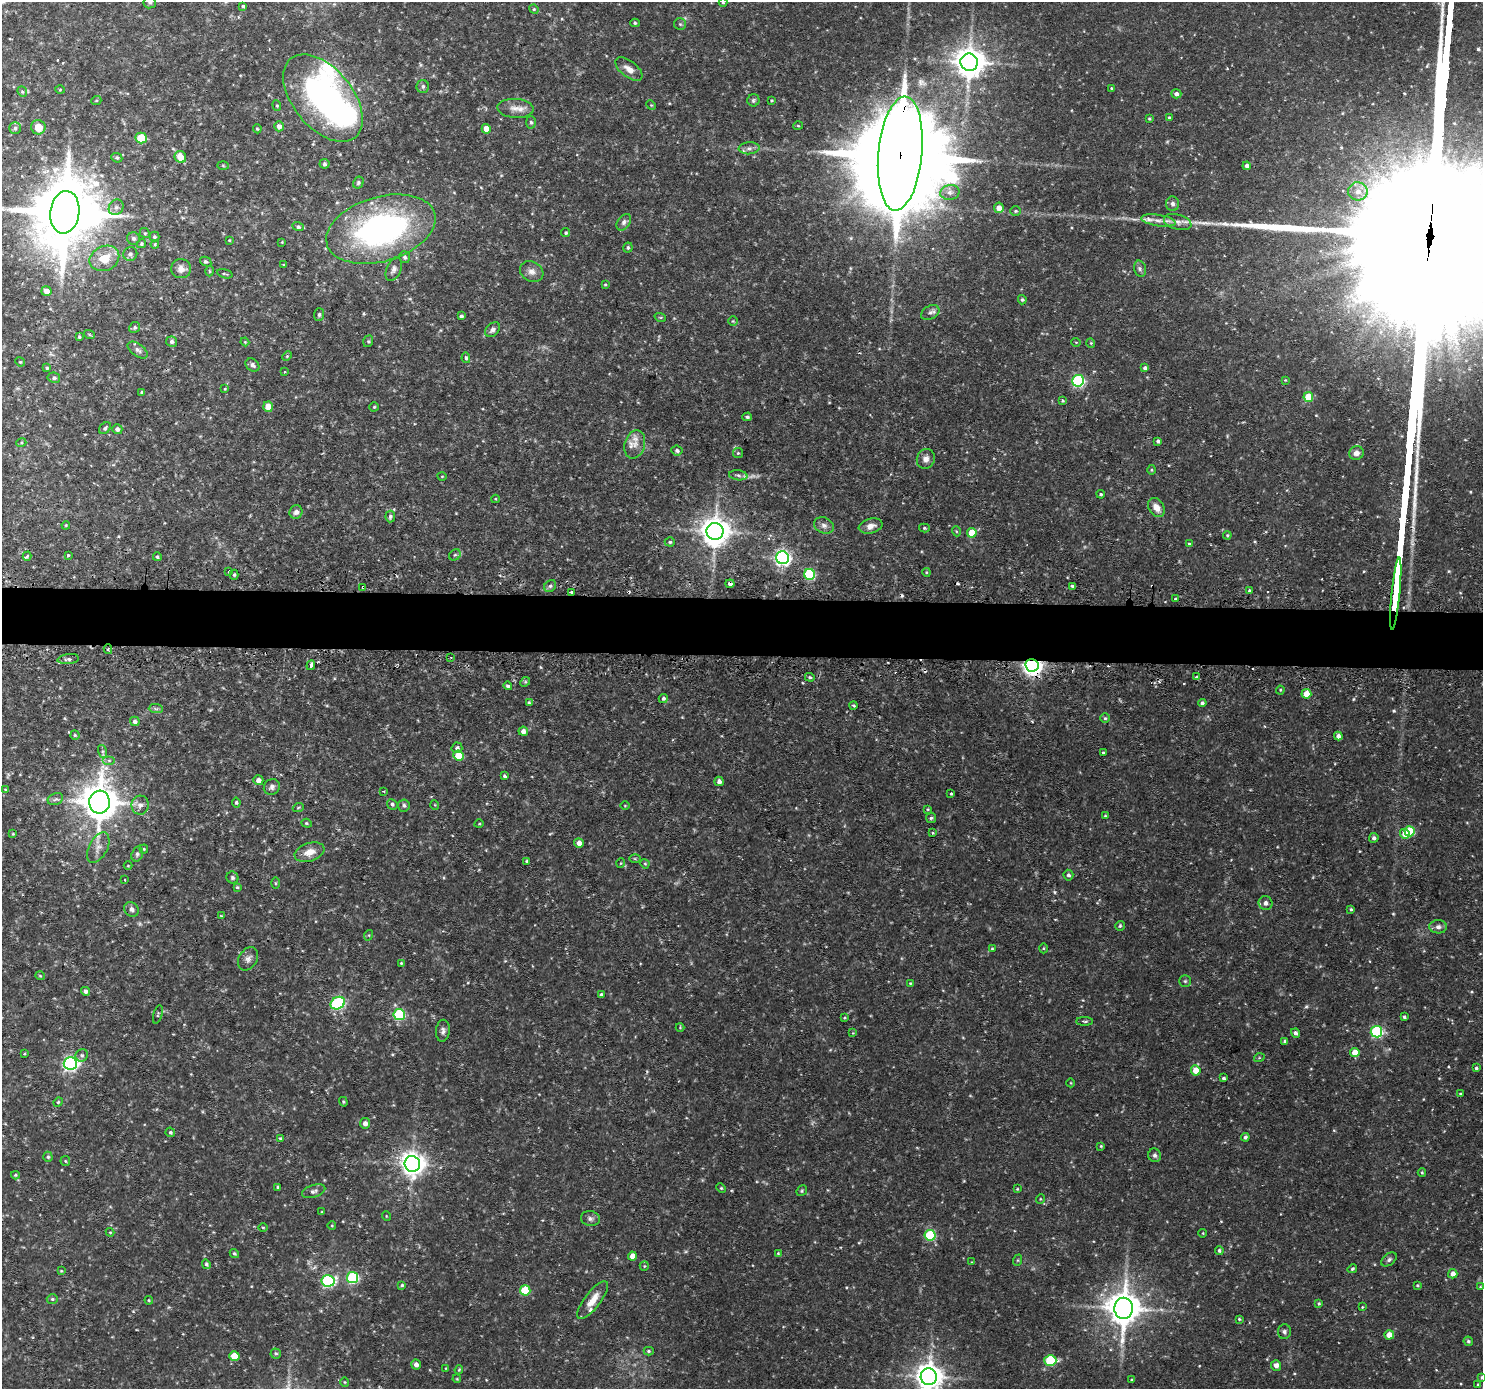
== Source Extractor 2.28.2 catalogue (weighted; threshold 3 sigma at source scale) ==
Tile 5 of 3 x 3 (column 2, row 2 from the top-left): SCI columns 1501-2981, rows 1516-2902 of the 4481 x 4514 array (HDU 1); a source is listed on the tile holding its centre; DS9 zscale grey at full resolution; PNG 1485 x 1391 px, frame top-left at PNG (2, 2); each listed source drawn as its Kron ellipse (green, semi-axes under 4 px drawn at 4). Shown black and unused: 4% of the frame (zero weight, under 2 of 3 exposures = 3% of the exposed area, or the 3 px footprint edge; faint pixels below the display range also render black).
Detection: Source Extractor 2.28.2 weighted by HDU 2 'WHT'; one run over the whole footprint, this tile lists its part. Background 0.0946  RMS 0.0078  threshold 0.0353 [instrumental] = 3 sigma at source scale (4.5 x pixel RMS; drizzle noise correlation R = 1.50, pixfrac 1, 0.05/0.05 arcsec/px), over >= 5 px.
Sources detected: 344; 4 too faint to see at this stretch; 2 inside a brighter object's white glare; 10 cosmic-ray / hot-pixel residue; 2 long thin detections or spike segments (spike, bleed or trail) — neither listed nor drawn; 3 inside a brighter listed object's ellipse — not listed separately; the other 323 listed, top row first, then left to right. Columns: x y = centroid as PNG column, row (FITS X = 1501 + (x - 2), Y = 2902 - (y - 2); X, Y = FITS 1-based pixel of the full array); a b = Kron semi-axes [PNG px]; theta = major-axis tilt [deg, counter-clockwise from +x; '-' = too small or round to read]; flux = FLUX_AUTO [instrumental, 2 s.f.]
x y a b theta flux
150 2 6 6 - 1.9
723 2 4 4 - 0.87
243 6 3 3 - 1
534 9 5 4 - 0.89
635 23 4 4 - 1.1
680 24 6 6 - 1.3
969 62 9 8 - 1300
629 69 16 8 -38 6.4
423 86 6 6 - 2
1111 88 4 3 - 0.73
60 89 5 3 - 0.81
22 92 5 4 - 1.1
1176 94 5 4 - 2.7
323 98 51 30 -50 330
753 100 6 6 - 1.5
771 100 3 3 - 0.78
96 101 5 3 - 0.71
277 105 5 4 - 0.97
651 105 5 4 - 0.79
515 108 18 9 -4 7.2
1169 118 4 3 - 1.1
1149 119 4 3 - 0.82
531 122 6 5 - 1.6
279 126 5 5 - 3.7
798 126 5 3 - 0.75
38 127 7 7 - 9.4
15 128 5 5 - 1.7
257 129 4 3 - 0.99
486 129 5 4 - 8.5
141 138 5 5 - 31
749 148 10 6 5 3
900 154 57 22 85 29000
180 157 6 5 - 10
117 158 5 4 - 1.4
324 164 5 5 - 1.2
223 165 5 3 - 0.78
1247 166 4 4 - 3.1
358 183 6 5 - 1.4
1358 191 9 9 - 6.9
950 192 9 7 10 4
1173 204 7 6 - 2.4
116 207 8 7 - 2.5
999 208 5 5 - 6
1016 211 5 5 - 1.2
65 212 21 14 83 7500
1158 220 17 5 -9 5.6
624 222 9 6 53 2.6
1178 222 14 7 -15 4.9
298 227 6 4 -19 1.6
381 229 56 32 16 210
145 233 5 4 - 1.1
566 233 5 4 - 1.1
154 237 5 5 - 1.3
133 238 6 6 - 2.1
229 240 3 2 - 0.66
282 242 3 3 - 0.51
141 244 5 4 - 1.1
155 244 4 4 - 0.83
628 248 5 4 - 1.4
130 254 7 6 - 2.3
405 257 6 5 - 2
104 258 15 12 24 16
206 262 6 4 -30 1.5
284 265 3 3 - 0.9
181 269 10 9 - 5
394 269 12 7 67 3.7
1140 269 8 6 -76 2.1
209 271 5 3 - 0.84
532 271 12 9 -29 5
225 274 8 3 -15 0.97
605 284 4 4 - 0.83
46 291 5 5 - 5
1022 300 4 4 - 1.2
930 313 10 6 29 2.8
319 314 6 5 - 1.6
461 316 4 3 - 1.7
660 317 6 3 -18 0.88
733 321 4 4 - 0.9
135 327 6 5 - 1.6
493 330 8 6 41 2.8
89 334 5 3 - 0.96
79 337 3 3 - 0.99
368 341 6 4 70 1.2
172 342 5 5 - 2.4
245 342 4 3 - 0.77
1076 342 5 3 - 0.63
1091 343 5 3 - 0.69
138 350 12 6 -36 3
287 356 5 4 - 0.95
466 358 5 4 - 1.3
20 362 5 4 - 0.91
252 365 7 6 - 2.5
47 368 4 4 - 1.2
1145 368 4 4 - 2
284 372 3 2 - 0.85
54 378 6 5 - 1.8
1285 380 4 4 - 0.72
1078 381 6 6 - 120
225 389 4 3 - 0.65
142 392 4 3 - 1.6
1308 397 5 5 - 20
1063 401 4 3 - 0.91
268 407 5 5 - 13
374 407 4 4 - 0.93
747 417 5 4 - 1.5
105 428 7 5 45 1.7
117 429 5 5 - 2.6
1158 441 4 3 - 2
21 443 5 3 - 0.88
635 444 14 10 74 6.9
677 450 5 5 - 2
738 453 5 5 - 1
1356 453 7 7 - 4.1
926 459 10 9 - 4.3
1151 470 5 3 - 0.77
738 475 9 5 -8 2.2
442 476 4 3 - 0.56
1101 494 4 3 - 1.1
495 499 4 4 - 0.76
1156 508 10 7 -59 6.6
296 512 7 6 - 2.9
390 516 6 5 - 1.6
66 525 4 3 - 0.68
824 525 10 7 -23 3.7
871 526 12 7 14 5.2
924 528 5 4 - 1.3
715 531 8 8 - 1100
956 531 5 3 - 0.74
972 533 5 5 - 16
1227 535 4 4 - 0.94
670 542 5 4 - 1.4
1189 544 3 3 - 0.91
68 555 3 3 - 1.5
455 555 6 5 - 1.3
27 556 4 3 - 2.2
157 557 4 4 - 1.2
783 558 6 6 - 250
229 572 3 3 - 1.5
926 572 4 3 - 0.74
810 574 5 5 - 72
234 575 5 4 - 1.1
730 584 4 3 - 5.2
550 586 6 5 - 1.8
1073 586 4 3 - 2.8
363 587 3 3 - 2.2
1249 591 3 3 - 2
571 592 3 3 - 1.8
1396 594 36 3 84 7300
1175 598 3 2 - 1.2
108 649 5 4 - 1.4
451 657 3 2 - 0.75
68 659 11 5 7 2.5
311 665 5 3 - 5.8
1032 665 7 6 - 440
810 677 5 4 - 1.2
1197 677 3 3 - 1.6
525 682 5 4 - 1
508 686 4 4 - 1.3
1280 690 4 4 - 0.81
1306 694 5 5 - 12
663 698 4 4 - 1.5
529 703 4 3 - 1.1
1202 703 4 4 - 1.8
854 705 4 3 - 1.3
156 709 7 4 -1 1.6
1105 718 5 5 - 1.2
135 721 5 5 - 2.5
523 731 5 4 - 3.5
75 735 4 4 - 1
1338 736 4 4 - 3.1
457 748 5 5 - 1.8
103 751 7 4 -72 1.4
1103 753 3 3 - 0.97
459 756 5 5 - 21
109 760 6 4 0 1.5
504 776 4 3 - 1.3
258 780 5 5 - 4.2
719 781 5 4 - 3
272 787 8 7 - 3
5 790 3 3 - 0.69
384 791 2 2 - 0.73
951 794 3 3 - 1
55 799 8 5 20 1.9
99 802 11 10 - 2100
236 802 5 4 - 1.1
392 804 5 5 - 1.5
140 805 9 8 - 4.1
404 805 6 6 - 1.8
435 805 5 3 - 0.58
625 806 4 3 - 0.65
298 808 6 3 20 0.88
928 809 4 4 - 0.79
1105 816 4 3 - 0.76
931 818 5 5 - 1.3
307 823 5 4 - 0.93
479 824 5 3 - 0.71
1410 831 5 5 - 41
933 833 3 3 - 0.68
13 834 4 3 - 0.67
1405 834 5 4 - 9
1374 838 5 5 - 2.2
579 843 5 4 - 4.4
98 848 17 9 62 6.1
144 849 4 4 - 0.86
309 852 15 9 18 8.8
137 854 8 5 73 1.7
635 859 5 3 - 0.84
527 861 3 3 - 0.94
621 863 5 3 - 0.62
645 864 5 3 - 0.82
128 866 4 3 - 0.59
1068 875 5 5 - 1.8
232 878 6 5 - 1.7
124 880 3 3 - 0.96
275 883 6 4 90 0.83
237 887 4 4 - 0.91
1265 903 7 7 - 3.6
131 909 8 6 -40 3.1
1351 909 4 3 - 1.2
221 916 4 3 - 0.77
1120 926 5 4 - 1.2
1438 927 9 6 -2 2.9
369 935 5 3 - 0.72
1043 948 5 3 - 0.75
992 949 4 3 - 0.84
248 959 12 9 58 4.1
401 963 3 3 - 0.7
40 976 5 3 - 0.67
1185 981 5 5 - 1.2
910 983 4 3 - 0.71
86 991 4 4 - 2.5
601 995 4 4 - 1.6
338 1003 7 6 - 120
158 1014 9 3 75 1.1
399 1014 5 5 - 71
1404 1017 3 3 - 1.4
844 1018 4 3 - 0.86
1085 1021 8 3 0 1.1
680 1027 4 4 - 0.7
443 1031 11 7 84 3.1
1376 1032 6 5 - 100
853 1033 4 4 - 0.59
1295 1033 5 4 - 2.3
1285 1041 4 4 - 1.5
1355 1052 5 4 - 9.7
24 1054 4 3 - 0.71
82 1055 6 6 - 2.1
1259 1058 5 3 - 0.82
70 1063 6 6 - 200
1476 1068 3 3 - 1.1
1196 1070 5 5 - 11
1223 1078 4 3 - 1.3
1071 1083 4 3 - 0.58
1460 1094 3 3 - 0.73
58 1102 5 4 - 0.99
343 1102 5 3 - 0.88
365 1123 5 5 - 3.8
170 1132 5 4 - 1.4
1245 1137 4 4 - 2
280 1138 4 4 - 0.87
1101 1146 4 4 - 0.84
1155 1155 7 6 - 2.1
48 1157 5 4 - 1.1
65 1161 5 5 - 0.95
412 1164 8 7 - 700
1422 1172 4 4 - 0.87
15 1175 4 3 - 0.87
278 1187 3 3 - 1.2
721 1188 5 3 - 0.85
1017 1189 4 3 - 0.77
314 1191 12 6 19 2.7
802 1191 6 4 48 1.1
1040 1199 5 3 - 0.65
322 1212 3 3 - 0.59
386 1216 5 3 - 0.61
590 1219 9 7 -12 2.6
332 1226 4 3 - 0.61
263 1227 5 3 - 0.81
110 1232 4 4 - 0.75
1203 1233 4 3 - 0.61
930 1235 5 5 - 63
1219 1251 4 4 - 1.4
234 1253 5 4 - 1.1
778 1253 4 4 - 0.76
632 1256 4 4 - 6
1389 1259 9 5 39 1.9
1018 1260 6 4 71 0.93
972 1262 4 3 - 0.58
206 1264 5 4 - 1.5
644 1266 5 4 - 0.91
1352 1269 5 4 - 1.2
61 1271 4 4 - 0.75
1453 1274 5 4 - 4.9
353 1278 6 5 - 84
328 1281 6 6 - 120
402 1285 4 4 - 1.1
1417 1285 3 3 - 0.78
1480 1287 3 3 - 0.73
525 1290 5 5 - 36
52 1299 5 4 - 1.2
149 1300 4 3 - 0.76
593 1300 23 8 52 10
1319 1304 3 3 - 1.1
1362 1307 4 4 - 0.68
1124 1308 10 9 - 1700
1239 1319 4 4 - 0.88
1284 1332 7 6 - 1.9
1389 1335 4 4 - 11
1468 1341 5 4 - 1.4
649 1351 5 4 - 1.2
276 1353 5 5 - 1.3
234 1356 5 5 - 18
1050 1360 6 5 - 54
416 1364 5 4 - 3.7
1276 1365 5 5 - 3.6
446 1368 4 3 - 0.63
459 1370 5 3 - 0.91
929 1377 8 8 - 940
1482 1377 4 3 - 1.2
457 1379 4 3 - 0.68
1131 1380 4 3 - 1
345 1382 4 4 - 0.84
1478 1385 4 3 - 1.3
Overlapping masked pixels (flux is a lower limit): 6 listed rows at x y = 900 154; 65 212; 730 584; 363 587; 1396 594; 1032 665
Isophote crosses this tile's border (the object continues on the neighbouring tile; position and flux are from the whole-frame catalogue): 6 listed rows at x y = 150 2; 723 2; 323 98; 65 212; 929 1377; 1482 1377